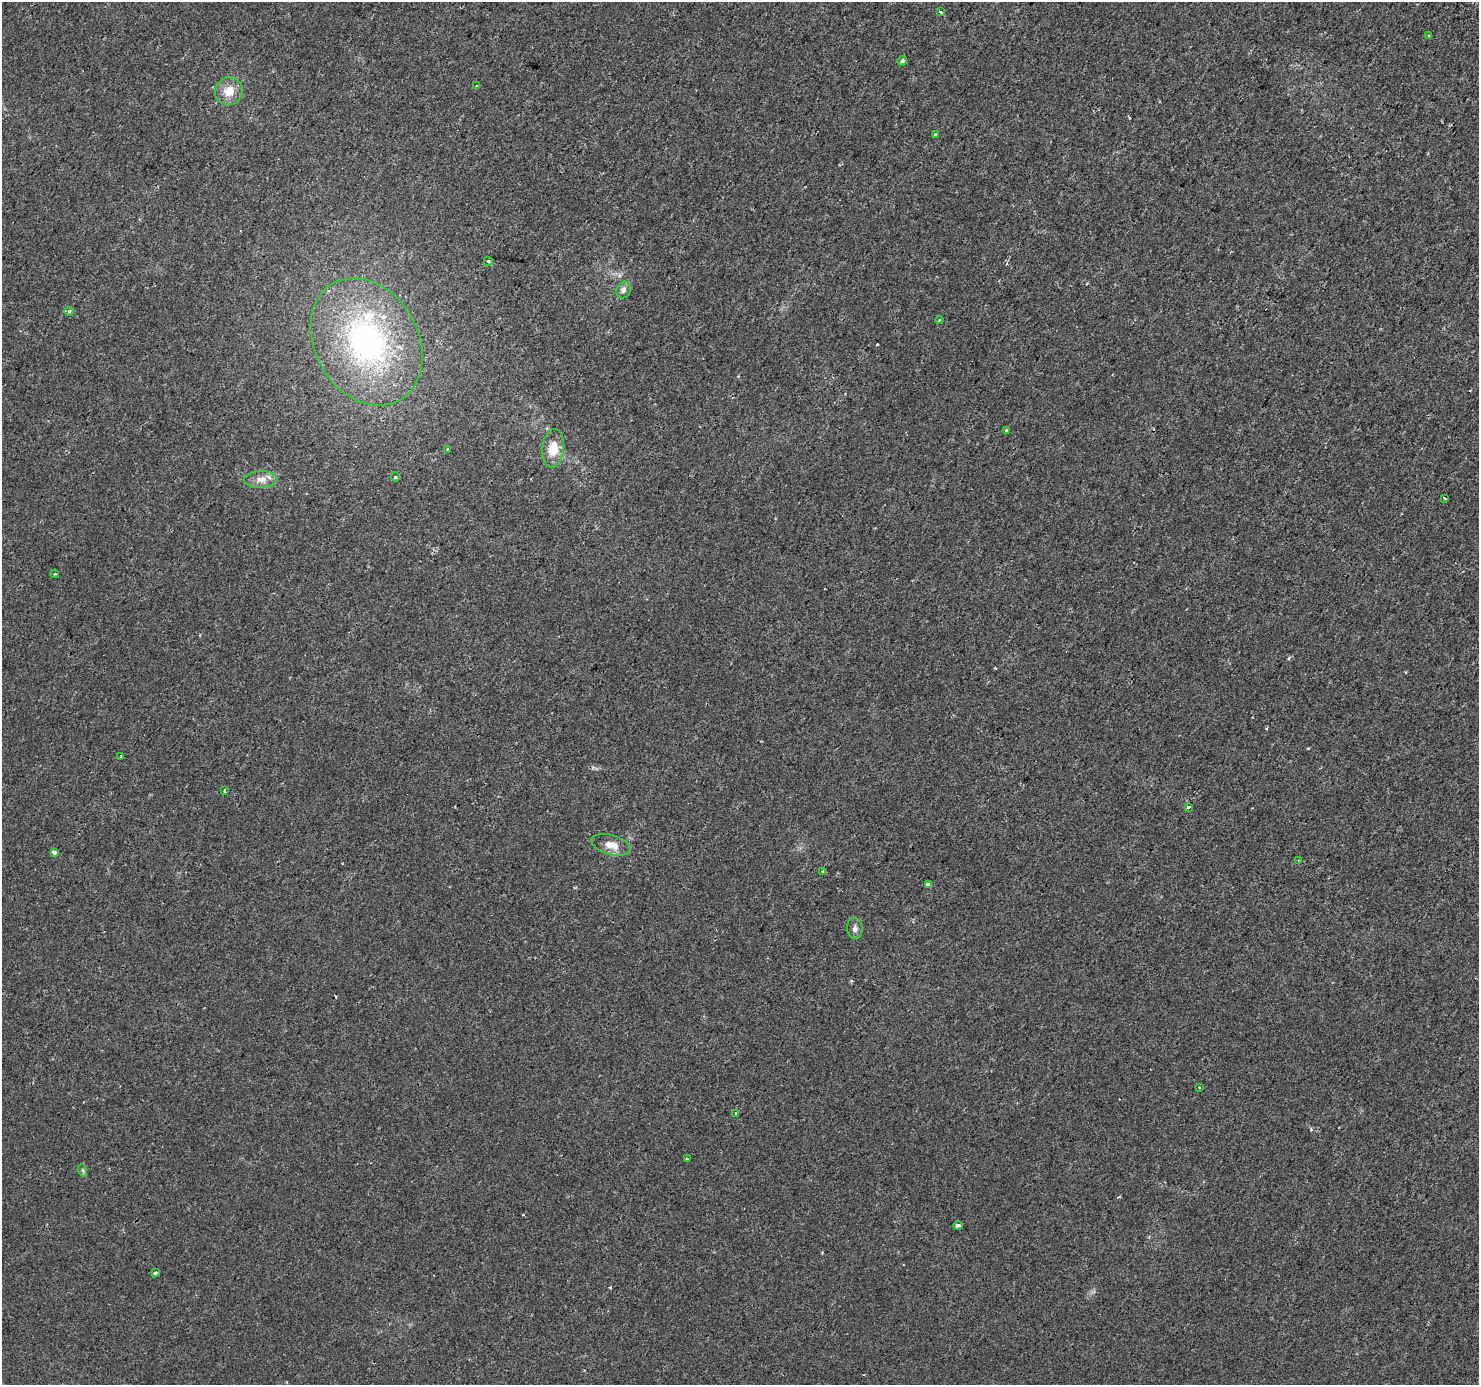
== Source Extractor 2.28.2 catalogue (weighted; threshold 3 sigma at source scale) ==
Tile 10 of 4 x 4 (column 2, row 3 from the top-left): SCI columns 1504-2980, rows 1607-2989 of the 5967 x 6046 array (HDU 1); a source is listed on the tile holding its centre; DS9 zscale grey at full resolution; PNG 1481 x 1387 px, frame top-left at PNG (2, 2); each listed source drawn as its Kron ellipse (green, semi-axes under 4 px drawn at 4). Shown black and unused: <1% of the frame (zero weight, under 2 of 3 exposures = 2% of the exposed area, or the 3 px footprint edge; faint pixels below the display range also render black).
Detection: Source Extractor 2.28.2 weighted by HDU 2 'WHT'; one run over the whole footprint, this tile lists its part. Background 7.86e-04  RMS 0.0022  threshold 0.0101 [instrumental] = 3 sigma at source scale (4.5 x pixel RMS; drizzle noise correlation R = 1.50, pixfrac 1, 0.0396/0.0396 arcsec/px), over >= 5 px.
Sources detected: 35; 1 cosmic-ray / hot-pixel residue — neither listed nor drawn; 1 inside a brighter listed object's ellipse — not listed separately; the other 33 listed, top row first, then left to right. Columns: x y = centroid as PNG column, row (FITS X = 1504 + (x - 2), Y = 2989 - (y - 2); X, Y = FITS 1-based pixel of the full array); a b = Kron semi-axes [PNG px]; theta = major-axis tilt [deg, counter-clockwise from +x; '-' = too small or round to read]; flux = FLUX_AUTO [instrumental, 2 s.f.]
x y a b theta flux
941 12 3 3 - 1.1
1429 36 3 3 - 0.57
902 61 5 4 - 0.43
477 85 3 3 - 0.85
229 91 14 13 - 3
935 134 4 4 - 0.22
488 261 4 3 - 0.5
623 290 8 7 - 0.77
69 311 5 3 - 0.28
939 320 4 3 - 0.21
366 342 67 51 -60 51
1006 431 4 3 - 0.41
553 448 19 11 84 4.1
447 449 3 3 - 0.69
395 477 5 3 - 0.2
261 479 17 8 2 1.9
1444 498 3 3 - 0.33
55 574 4 3 - 0.27
121 756 3 2 - 0.2
224 791 3 2 - 0.34
1189 807 3 3 - 0.67
611 845 20 9 -16 2.3
54 852 4 3 - 1.7
1298 860 2 2 - 0.19
823 871 4 3 - 0.35
928 884 4 3 - 1.2
855 928 10 7 -82 0.84
1199 1087 2 2 - 0.22
736 1113 4 3 - 0.29
687 1159 3 3 - 0.32
82 1170 6 4 -71 0.31
958 1226 5 3 - 1.6
155 1273 4 3 - 0.43